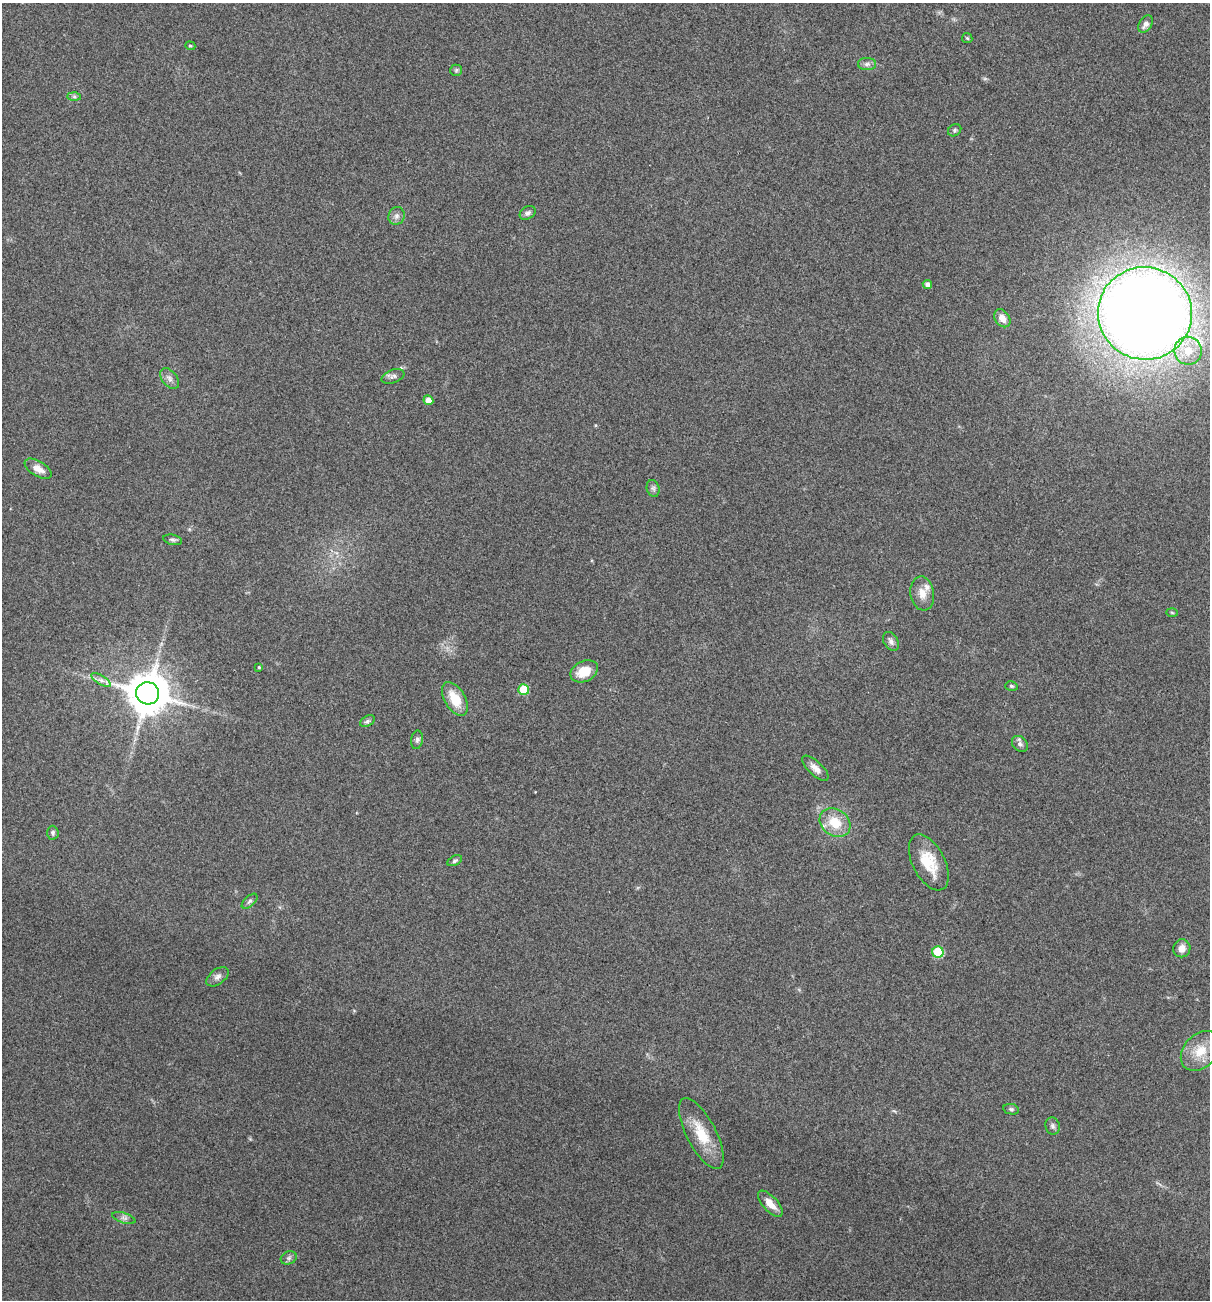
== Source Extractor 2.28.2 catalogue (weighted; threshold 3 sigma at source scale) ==
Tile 6 of 4 x 4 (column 2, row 2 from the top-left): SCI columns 1344-2551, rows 2607-3904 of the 5229 x 5204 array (HDU 1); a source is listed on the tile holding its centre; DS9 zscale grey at full resolution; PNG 1212 x 1302 px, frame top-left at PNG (2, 3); each listed source drawn as its Kron ellipse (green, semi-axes under 4 px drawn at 4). Shown black and unused: <1% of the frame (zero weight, under 3 of 5 exposures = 1% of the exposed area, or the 3 px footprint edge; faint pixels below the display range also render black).
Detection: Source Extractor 2.28.2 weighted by HDU 2 'WHT'; one run over the whole footprint, this tile lists its part. Background 0.0808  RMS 0.0079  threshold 0.0358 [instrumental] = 3 sigma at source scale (4.5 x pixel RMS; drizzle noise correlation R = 1.50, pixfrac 1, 0.05/0.05 arcsec/px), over >= 5 px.
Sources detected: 49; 1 inside a brighter listed object's ellipse — not listed separately; the other 48 listed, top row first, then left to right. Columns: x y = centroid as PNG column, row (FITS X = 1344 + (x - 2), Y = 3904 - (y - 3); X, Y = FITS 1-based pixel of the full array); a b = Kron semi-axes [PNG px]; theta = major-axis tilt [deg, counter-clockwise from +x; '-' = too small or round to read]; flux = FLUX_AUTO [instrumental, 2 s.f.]
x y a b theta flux
1146 24 9 6 58 3.8
967 38 5 5 - 1.2
190 46 5 4 - 1
867 64 9 6 1 2.6
456 70 6 5 - 1.3
74 97 7 4 -1 1.6
955 130 7 5 34 1.5
528 213 8 6 32 2.6
397 216 9 8 - 3.4
927 284 5 4 - 3.2
1145 313 47 46 - 1800
1002 318 10 7 -54 6.5
1188 351 14 13 - 17
393 376 12 6 20 2.8
169 379 12 7 -51 3.7
428 400 5 5 - 6.4
38 469 15 7 -31 7.1
653 488 9 6 -74 2.2
173 540 9 5 -13 1.8
922 593 17 11 -80 8.4
1172 612 6 4 -2 0.94
891 641 10 7 -58 3
259 667 4 3 - 0.83
584 671 14 10 25 14
101 680 11 4 -32 3.2
1011 686 6 4 -17 1.3
524 689 5 5 - 25
148 693 11 11 - 2800
455 699 19 10 -61 18
367 721 8 5 27 1.7
417 740 9 6 80 2.2
1020 744 9 7 -45 2.9
815 768 17 7 -43 5.2
835 823 16 13 -36 19
53 833 7 5 -86 1.7
455 861 8 4 27 1.6
929 862 30 16 -63 24
250 901 9 5 42 1.9
1182 948 9 8 - 6
938 952 5 5 - 40
218 977 13 7 37 3.8
1200 1051 22 16 47 17
1011 1109 8 5 -11 1.6
1053 1126 9 7 -74 2.4
701 1134 39 14 -63 24
770 1204 16 7 -48 9
124 1218 12 5 -17 2.8
289 1258 8 6 22 2.1